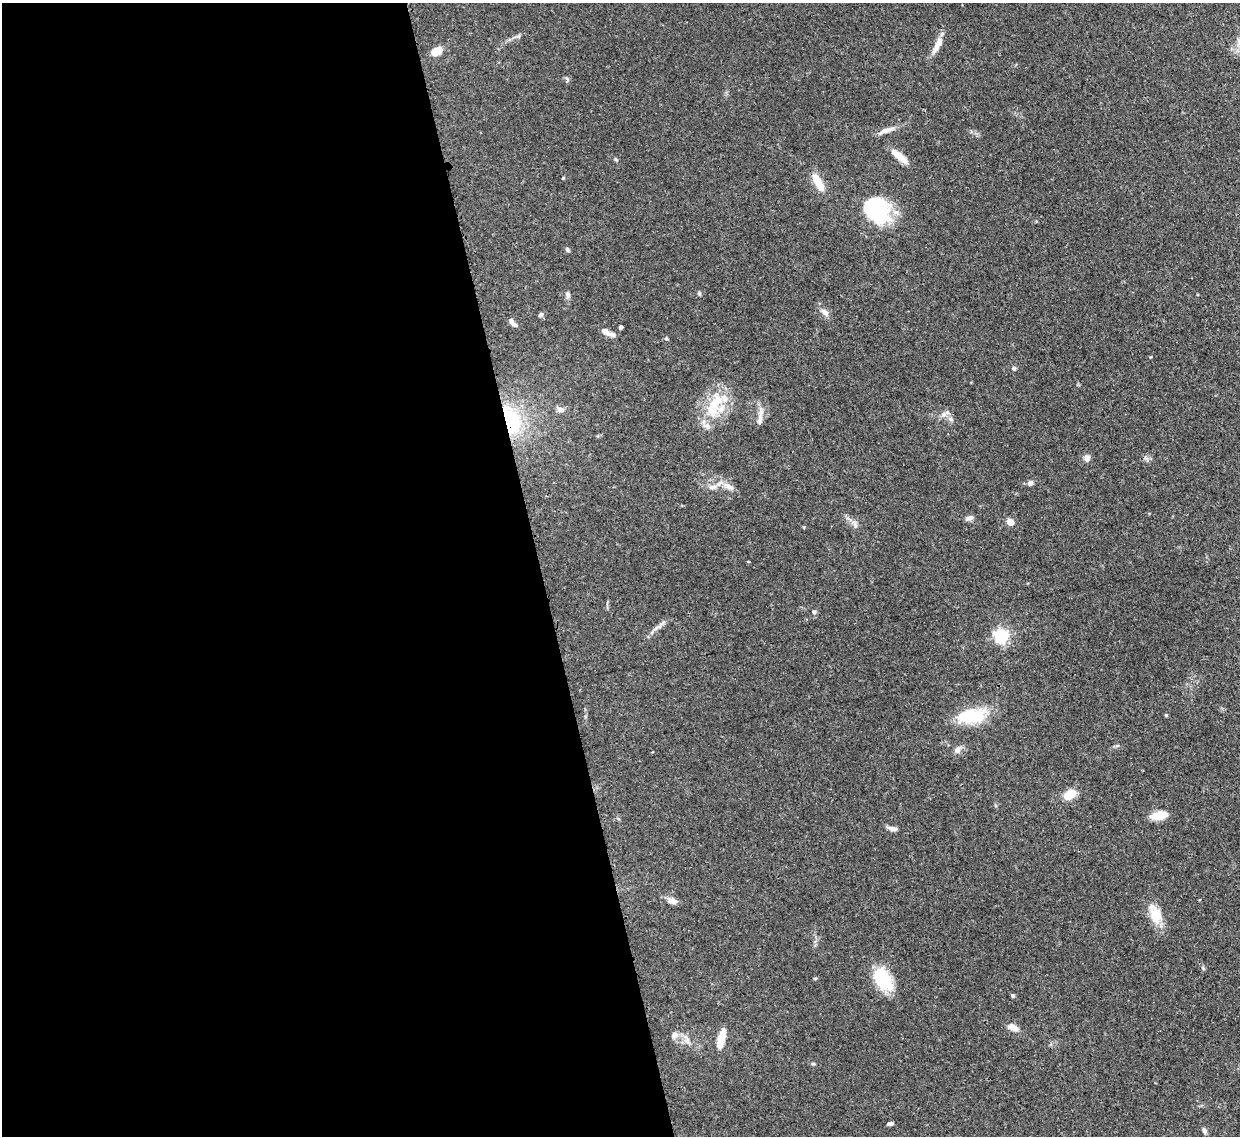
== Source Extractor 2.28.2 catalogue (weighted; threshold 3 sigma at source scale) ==
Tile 9 of 4 x 4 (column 1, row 3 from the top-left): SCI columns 75-1312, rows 1351-2484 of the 5105 x 5088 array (HDU 1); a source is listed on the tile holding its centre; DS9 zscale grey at full resolution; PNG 1242 x 1138 px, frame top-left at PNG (2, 3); no overlay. Shown black and unused: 44% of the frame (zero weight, under 3 of 4 exposures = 9% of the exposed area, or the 3 px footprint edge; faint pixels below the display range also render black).
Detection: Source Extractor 2.28.2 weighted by HDU 2 'WHT'; one run over the whole footprint, this tile lists its part. Background 0.146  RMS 0.0052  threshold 0.0234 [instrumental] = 3 sigma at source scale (4.5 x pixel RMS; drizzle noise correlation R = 1.50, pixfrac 1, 0.05/0.05 arcsec/px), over >= 5 px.
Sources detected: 60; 1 inside a brighter object's white glare — not listed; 7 inside a brighter listed object's ellipse — not listed separately; the other 52 listed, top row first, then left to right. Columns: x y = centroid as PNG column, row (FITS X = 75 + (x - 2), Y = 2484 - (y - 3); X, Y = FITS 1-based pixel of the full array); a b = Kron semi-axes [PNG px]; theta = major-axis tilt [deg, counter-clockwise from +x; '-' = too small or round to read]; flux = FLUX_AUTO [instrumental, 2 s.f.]
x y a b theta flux
518 36 7 4 -1 1
936 47 18 8 67 4.5
437 51 10 7 27 9
885 131 18 6 21 3.4
899 156 22 7 -40 6.3
616 160 5 3 - 0.61
563 178 4 3 - 0.47
818 182 26 9 -60 7.6
877 209 35 21 -46 41
567 250 6 4 -53 1
699 293 6 4 -19 0.7
568 294 8 6 -83 1.7
825 312 10 7 -37 2.8
541 315 6 5 - 1.2
514 325 8 5 -20 1.5
621 327 4 3 - 1.5
607 332 17 5 -27 4
666 338 5 4 - 0.65
1014 368 5 4 - 0.78
717 400 22 12 86 11
561 410 11 7 -17 2.3
950 419 7 4 -88 1.2
511 420 34 22 -71 39
760 420 17 6 76 3.1
707 426 10 7 -38 2.5
1087 458 5 5 - 4.9
1030 483 7 6 - 1.7
728 486 18 7 -26 3.9
712 487 12 6 0 2.7
970 518 10 6 16 1.8
1010 522 7 6 - 4.2
855 524 13 4 -74 1.4
748 561 4 2 - 0.37
814 612 6 5 - 1
658 627 14 4 16 1.8
1001 636 6 6 - 120
1166 715 4 4 - 0.58
971 716 36 17 7 22
957 750 10 8 61 2.8
1070 794 13 9 36 8.5
1157 816 14 9 6 6.9
892 828 13 5 -11 2.2
672 901 13 7 -17 3.6
1155 914 28 13 -73 11
883 979 26 15 -58 25
1013 995 5 4 - 0.76
1013 1027 12 7 -20 4.2
675 1035 10 8 75 2.6
721 1039 22 7 75 9.9
687 1041 9 4 -82 1.5
890 1123 6 4 16 1.2
1204 1130 9 5 -74 1.2
Overlapping masked pixels (flux is a lower limit): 1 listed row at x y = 511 420